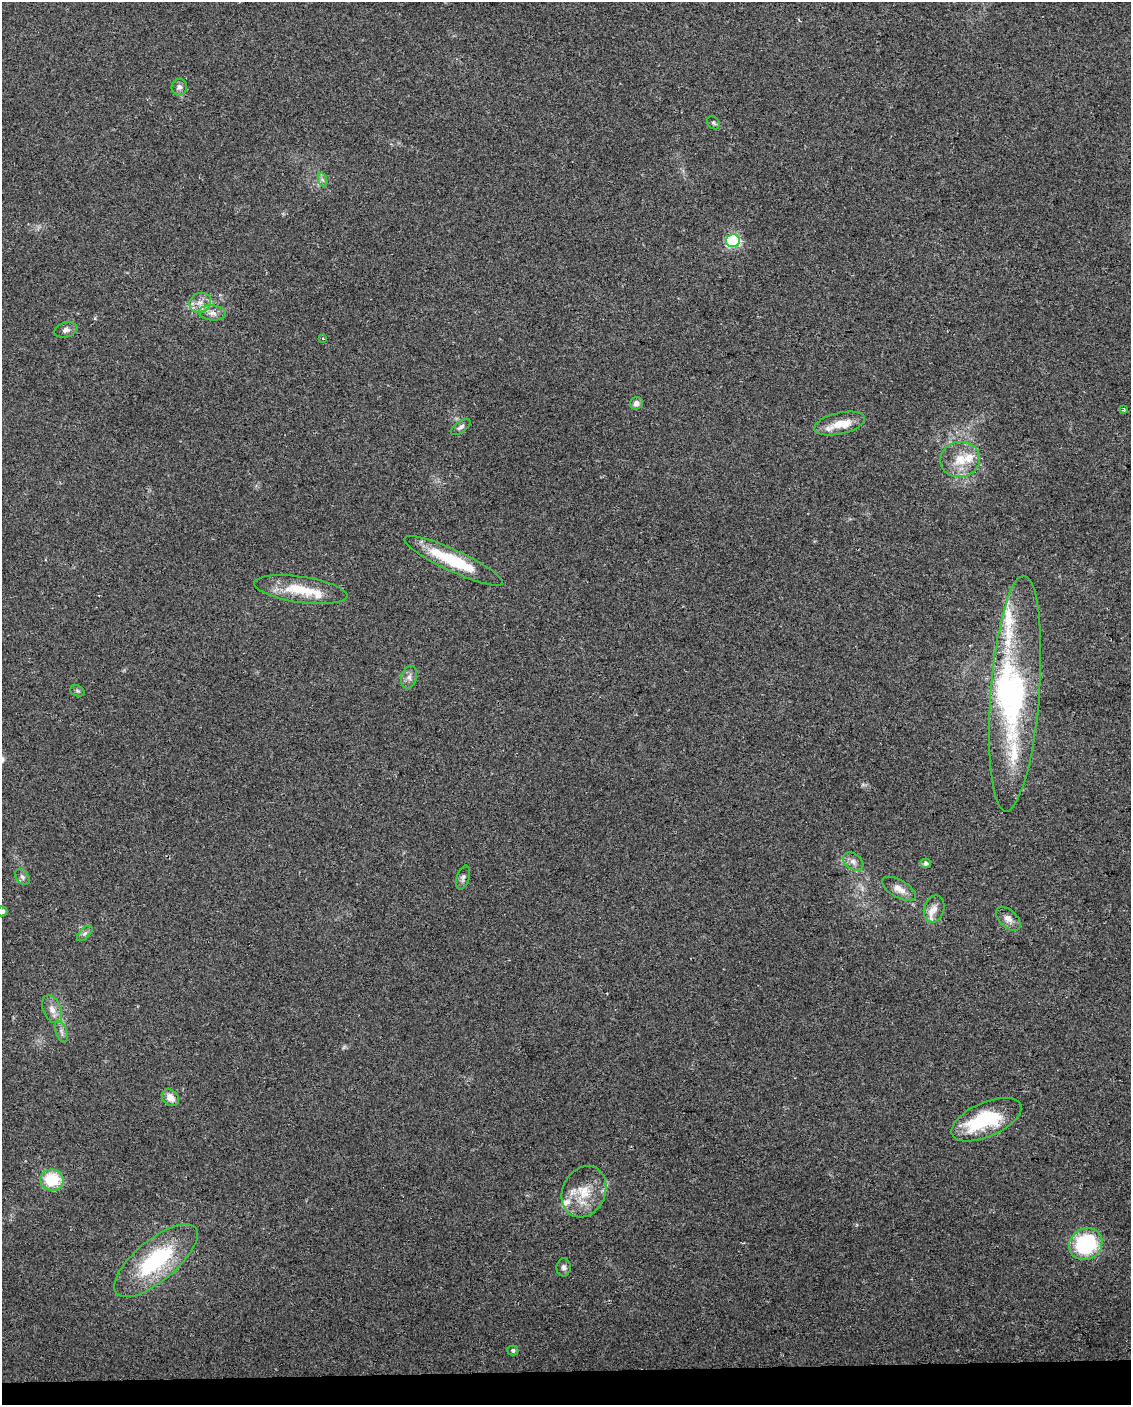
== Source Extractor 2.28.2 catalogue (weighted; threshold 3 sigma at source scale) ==
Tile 10 of 4 x 3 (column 2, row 3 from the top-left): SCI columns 1161-2289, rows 49-1451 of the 4578 x 4261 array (HDU 1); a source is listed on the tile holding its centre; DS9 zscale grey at full resolution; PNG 1133 x 1407 px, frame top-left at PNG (2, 2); each listed source drawn as its Kron ellipse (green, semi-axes under 4 px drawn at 4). Shown black and unused: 2% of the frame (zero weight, under 2 of 3 exposures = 2% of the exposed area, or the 3 px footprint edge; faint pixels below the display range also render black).
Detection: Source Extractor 2.28.2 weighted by HDU 2 'WHT'; one run over the whole footprint, this tile lists its part. Background 0.102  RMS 0.01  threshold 0.045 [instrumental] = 3 sigma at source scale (4.5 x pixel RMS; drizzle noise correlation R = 1.50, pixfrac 1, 0.0396/0.0396 arcsec/px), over >= 5 px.
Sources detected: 49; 1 too faint to see at this stretch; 2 inside a brighter object's white glare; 1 cosmic-ray / hot-pixel residue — neither listed nor drawn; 8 inside a brighter listed object's ellipse — not listed separately; the other 37 listed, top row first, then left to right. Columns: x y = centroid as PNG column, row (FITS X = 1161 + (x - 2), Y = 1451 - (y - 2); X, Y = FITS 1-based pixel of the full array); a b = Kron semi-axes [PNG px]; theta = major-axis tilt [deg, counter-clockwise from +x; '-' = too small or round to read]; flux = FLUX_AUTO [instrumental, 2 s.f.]
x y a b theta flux
179 87 8 7 - 3.4
713 123 7 5 -50 1.9
323 180 7 4 -70 2.3
733 241 7 6 - 110
200 303 11 9 24 8
212 313 13 7 -4 6.5
66 330 12 7 16 3.7
323 339 3 3 - 2.3
636 403 6 6 - 4.3
1123 410 4 3 - 1.7
840 423 26 10 13 16
461 427 11 5 36 2.8
960 460 20 17 10 22
453 561 54 11 -25 55
301 590 47 13 -8 34
409 677 11 7 73 5
77 691 7 5 -20 1.9
1015 694 118 24 86 190
853 862 11 8 -35 5.3
926 863 5 5 - 2.9
22 877 9 6 -53 3
463 878 12 6 75 3.2
899 889 19 8 -30 9
934 909 13 10 75 8.7
2 911 5 5 - 3.5
1008 919 15 8 -43 6.4
85 933 9 5 45 2.9
52 1009 15 9 -65 8.2
61 1031 11 5 -69 3.7
170 1098 9 7 -43 8.8
986 1120 37 17 24 63
52 1180 12 10 -7 40
584 1192 26 21 65 29
1086 1244 17 15 35 81
156 1261 51 20 40 95
564 1267 9 7 88 3.3
513 1350 5 5 - 2
Isophote crosses this tile's border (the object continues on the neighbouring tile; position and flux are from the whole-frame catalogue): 1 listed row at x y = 2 911